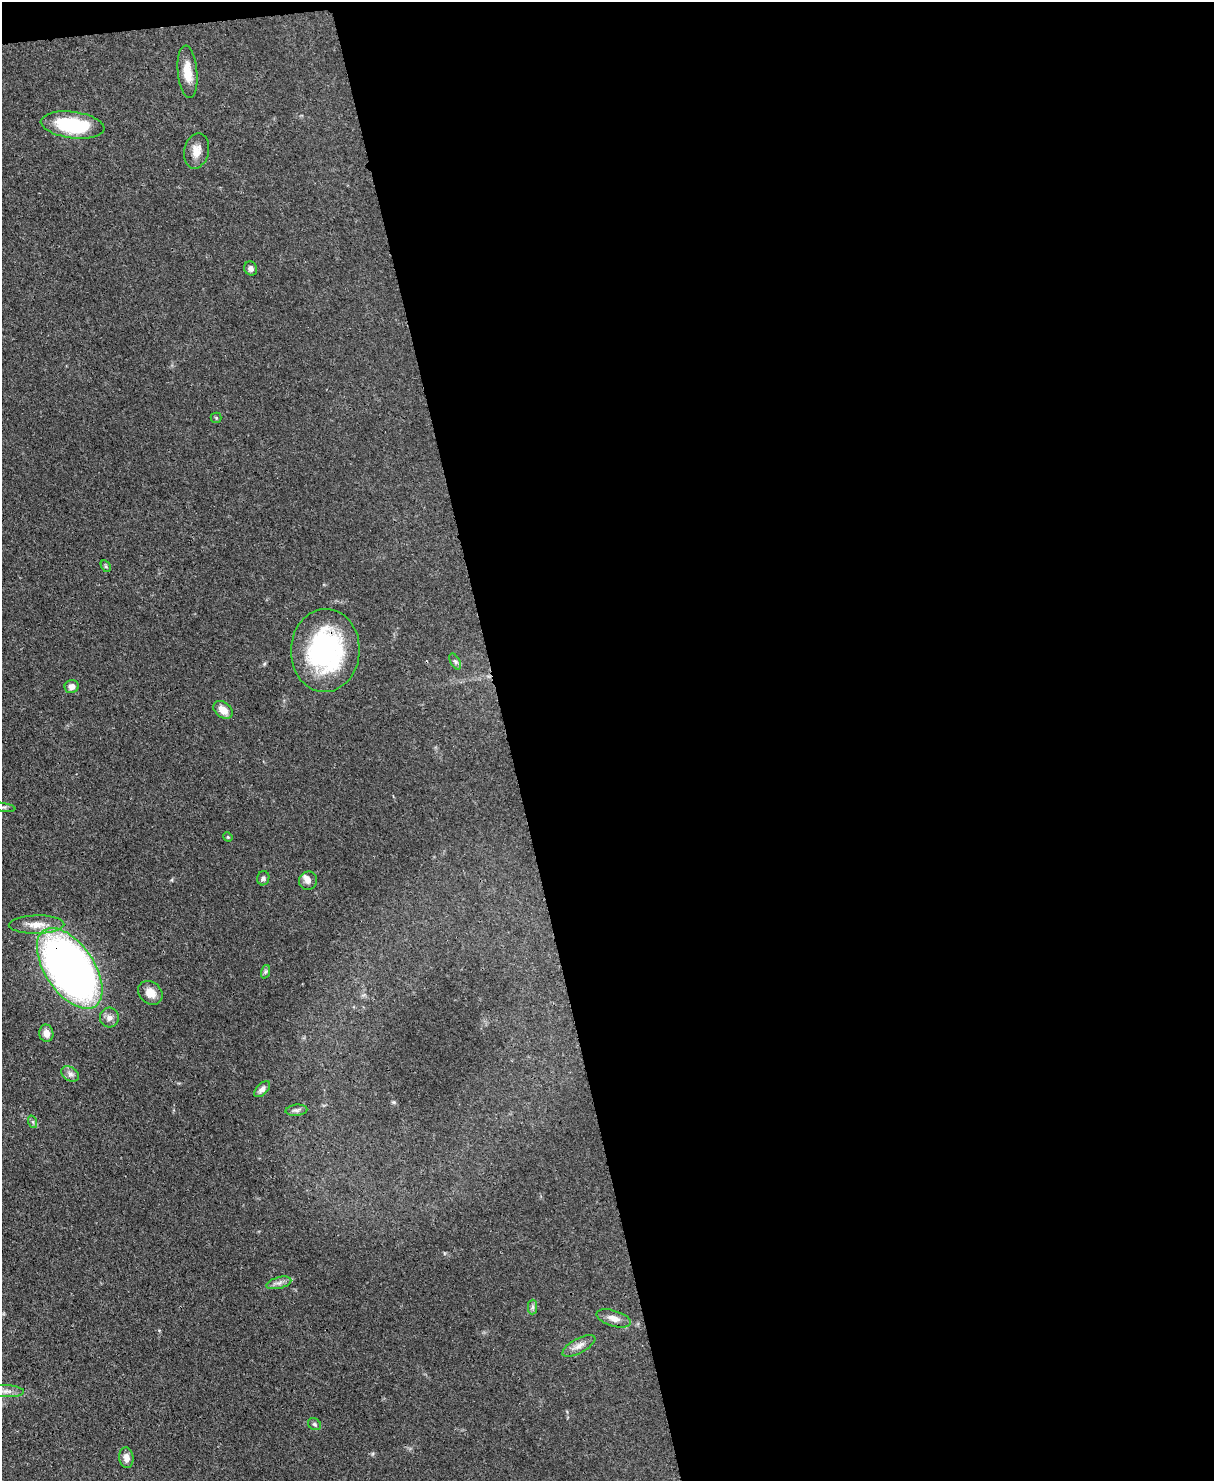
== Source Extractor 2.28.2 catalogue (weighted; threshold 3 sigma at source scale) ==
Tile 4 of 4 x 3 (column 4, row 1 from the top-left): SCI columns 3711-4922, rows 3173-4651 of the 4993 x 4978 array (HDU 1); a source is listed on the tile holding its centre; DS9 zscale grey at full resolution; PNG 1216 x 1483 px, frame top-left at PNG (2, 2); each listed source drawn as its Kron ellipse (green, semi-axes under 4 px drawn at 4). Shown black and unused: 59% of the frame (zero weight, under 3 of 4 exposures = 9% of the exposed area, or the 3 px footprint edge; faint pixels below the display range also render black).
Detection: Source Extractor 2.28.2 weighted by HDU 2 'WHT'; one run over the whole footprint, this tile lists its part. Background 0.0552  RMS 0.0038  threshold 0.0172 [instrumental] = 3 sigma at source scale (4.5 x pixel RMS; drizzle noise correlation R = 1.50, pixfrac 1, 0.05/0.05 arcsec/px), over >= 5 px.
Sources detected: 34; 1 cosmic-ray / hot-pixel residue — neither listed nor drawn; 2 inside a brighter listed object's ellipse — not listed separately; the other 31 listed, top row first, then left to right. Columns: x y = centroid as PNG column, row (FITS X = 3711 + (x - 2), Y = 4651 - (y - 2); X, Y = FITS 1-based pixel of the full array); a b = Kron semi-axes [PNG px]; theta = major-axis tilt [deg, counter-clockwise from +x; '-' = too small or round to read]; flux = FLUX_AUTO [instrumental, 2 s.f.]
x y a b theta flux
188 72 26 9 -85 6.5
73 125 32 13 -7 24
196 151 18 12 77 4
251 268 7 6 - 1.2
216 418 5 5 - 0.44
106 566 6 4 -60 0.54
325 650 41 34 87 57
455 661 9 4 -62 0.83
72 687 7 6 - 2
223 710 11 7 -40 4
3 807 12 3 -9 0.89
228 837 5 4 - 0.39
263 878 7 6 - 0.92
308 881 9 9 - 1.8
36 925 28 9 1 5.1
70 968 46 24 -56 240
265 972 7 4 71 0.69
150 993 13 10 -42 4.3
109 1017 10 9 - 2.1
46 1033 8 7 - 2.5
70 1074 9 7 -33 1.5
262 1089 10 5 46 1.5
296 1110 11 5 6 1
33 1122 6 4 -72 0.59
279 1283 13 5 15 1.6
533 1307 7 4 89 0.88
614 1318 18 7 -17 3
579 1346 18 7 28 2.7
6 1391 18 6 -2 2.6
314 1424 7 5 -33 0.74
126 1458 10 7 -84 2.6
Overlapping masked pixels (flux is a lower limit): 2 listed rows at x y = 325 650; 70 968
Isophote crosses this tile's border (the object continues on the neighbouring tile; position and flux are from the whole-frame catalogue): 1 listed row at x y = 3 807